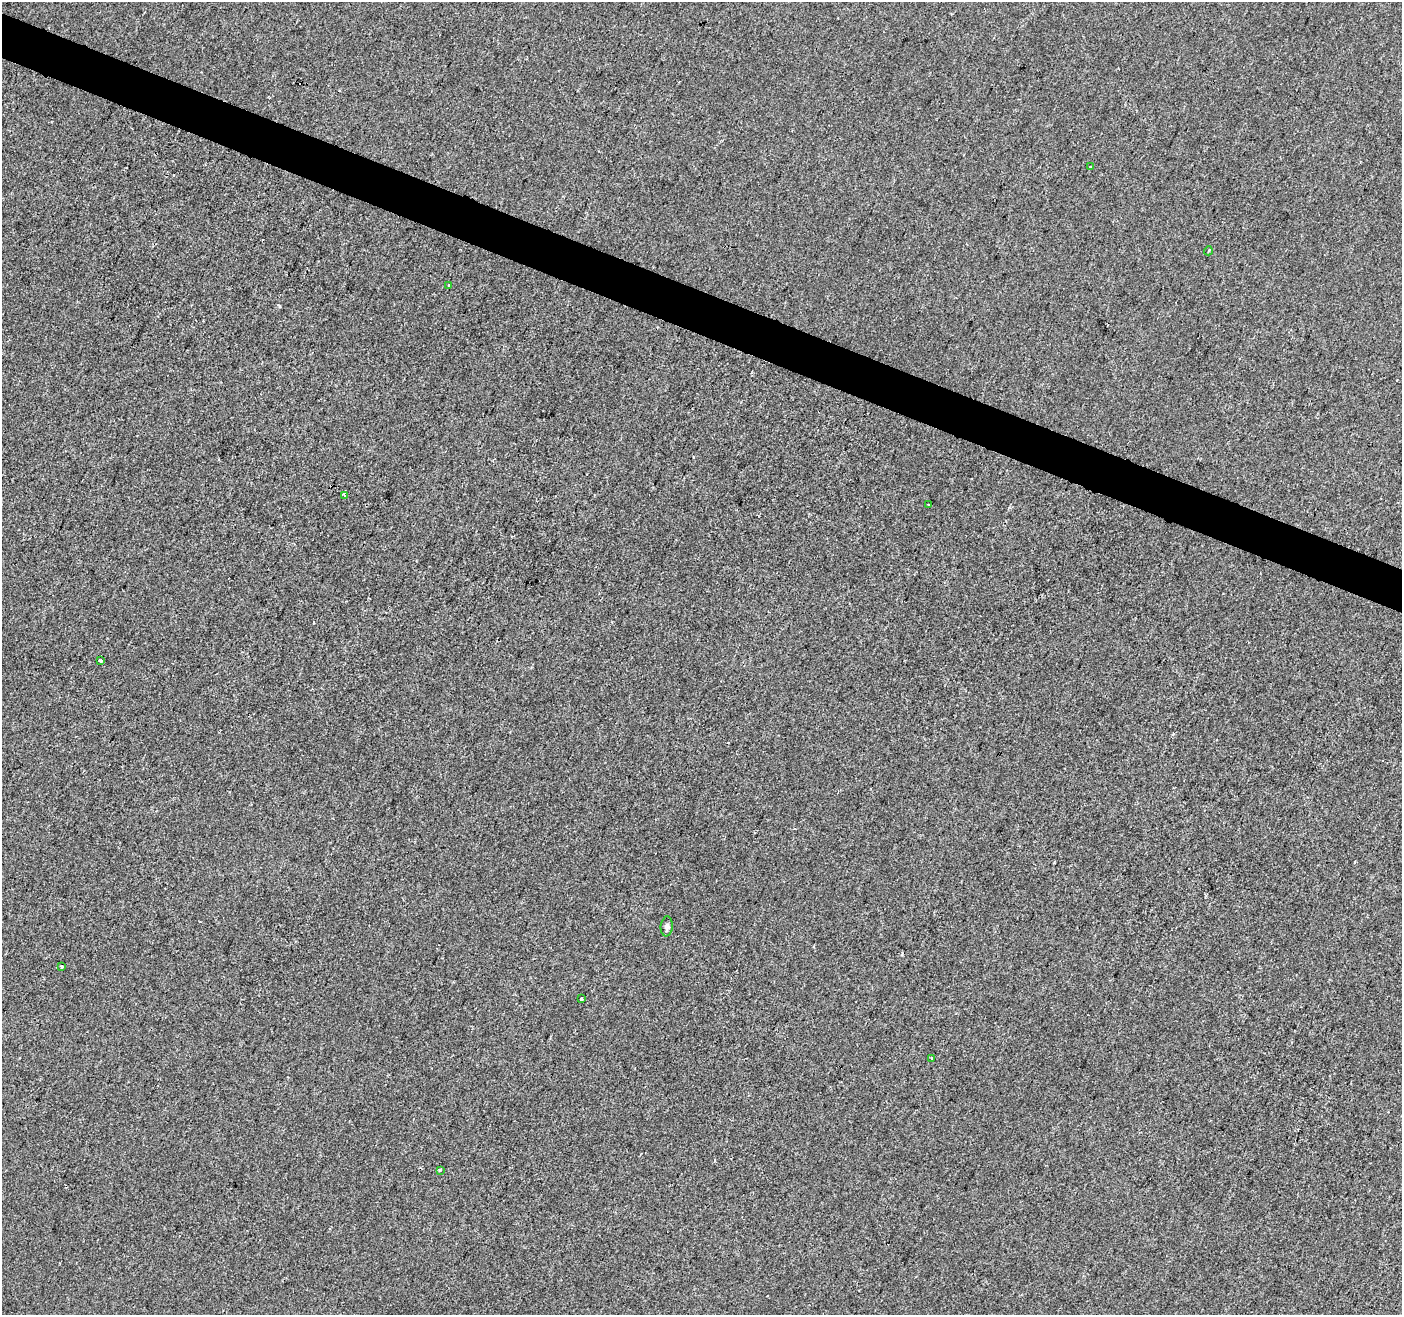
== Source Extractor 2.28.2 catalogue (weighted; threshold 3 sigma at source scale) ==
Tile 11 of 4 x 4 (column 3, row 3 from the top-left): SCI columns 2808-4207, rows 1586-2898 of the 5607 x 5732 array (HDU 1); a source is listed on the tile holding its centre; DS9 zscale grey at full resolution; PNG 1404 x 1317 px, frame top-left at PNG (2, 2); each listed source drawn as its Kron ellipse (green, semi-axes under 4 px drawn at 4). Shown black and unused: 3% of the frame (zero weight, under 2 of 3 exposures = <1% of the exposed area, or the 3 px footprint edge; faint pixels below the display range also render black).
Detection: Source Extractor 2.28.2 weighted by HDU 2 'WHT'; one run over the whole footprint, this tile lists its part. Background -8.81e-04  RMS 0.0042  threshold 0.0189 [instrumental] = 3 sigma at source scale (4.5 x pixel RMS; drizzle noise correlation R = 1.50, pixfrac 1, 0.0396/0.0396 arcsec/px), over >= 5 px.
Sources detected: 14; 3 cosmic-ray / hot-pixel residue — neither listed nor drawn; the other 11 listed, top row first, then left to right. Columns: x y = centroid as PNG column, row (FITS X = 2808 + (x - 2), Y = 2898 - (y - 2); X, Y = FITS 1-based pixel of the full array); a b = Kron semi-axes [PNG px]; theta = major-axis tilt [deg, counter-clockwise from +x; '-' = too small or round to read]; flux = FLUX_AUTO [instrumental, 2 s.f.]
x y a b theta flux
1091 167 3 3 - 1.2
1208 251 4 3 - 0.41
449 286 3 2 - 0.63
344 495 3 3 - 5.5
928 505 3 3 - 0.78
101 661 3 3 - 1.5
667 926 10 6 84 1.3
61 966 3 2 - 0.49
582 999 3 3 - 1.2
932 1059 4 3 - 4.9
440 1170 3 3 - 0.57